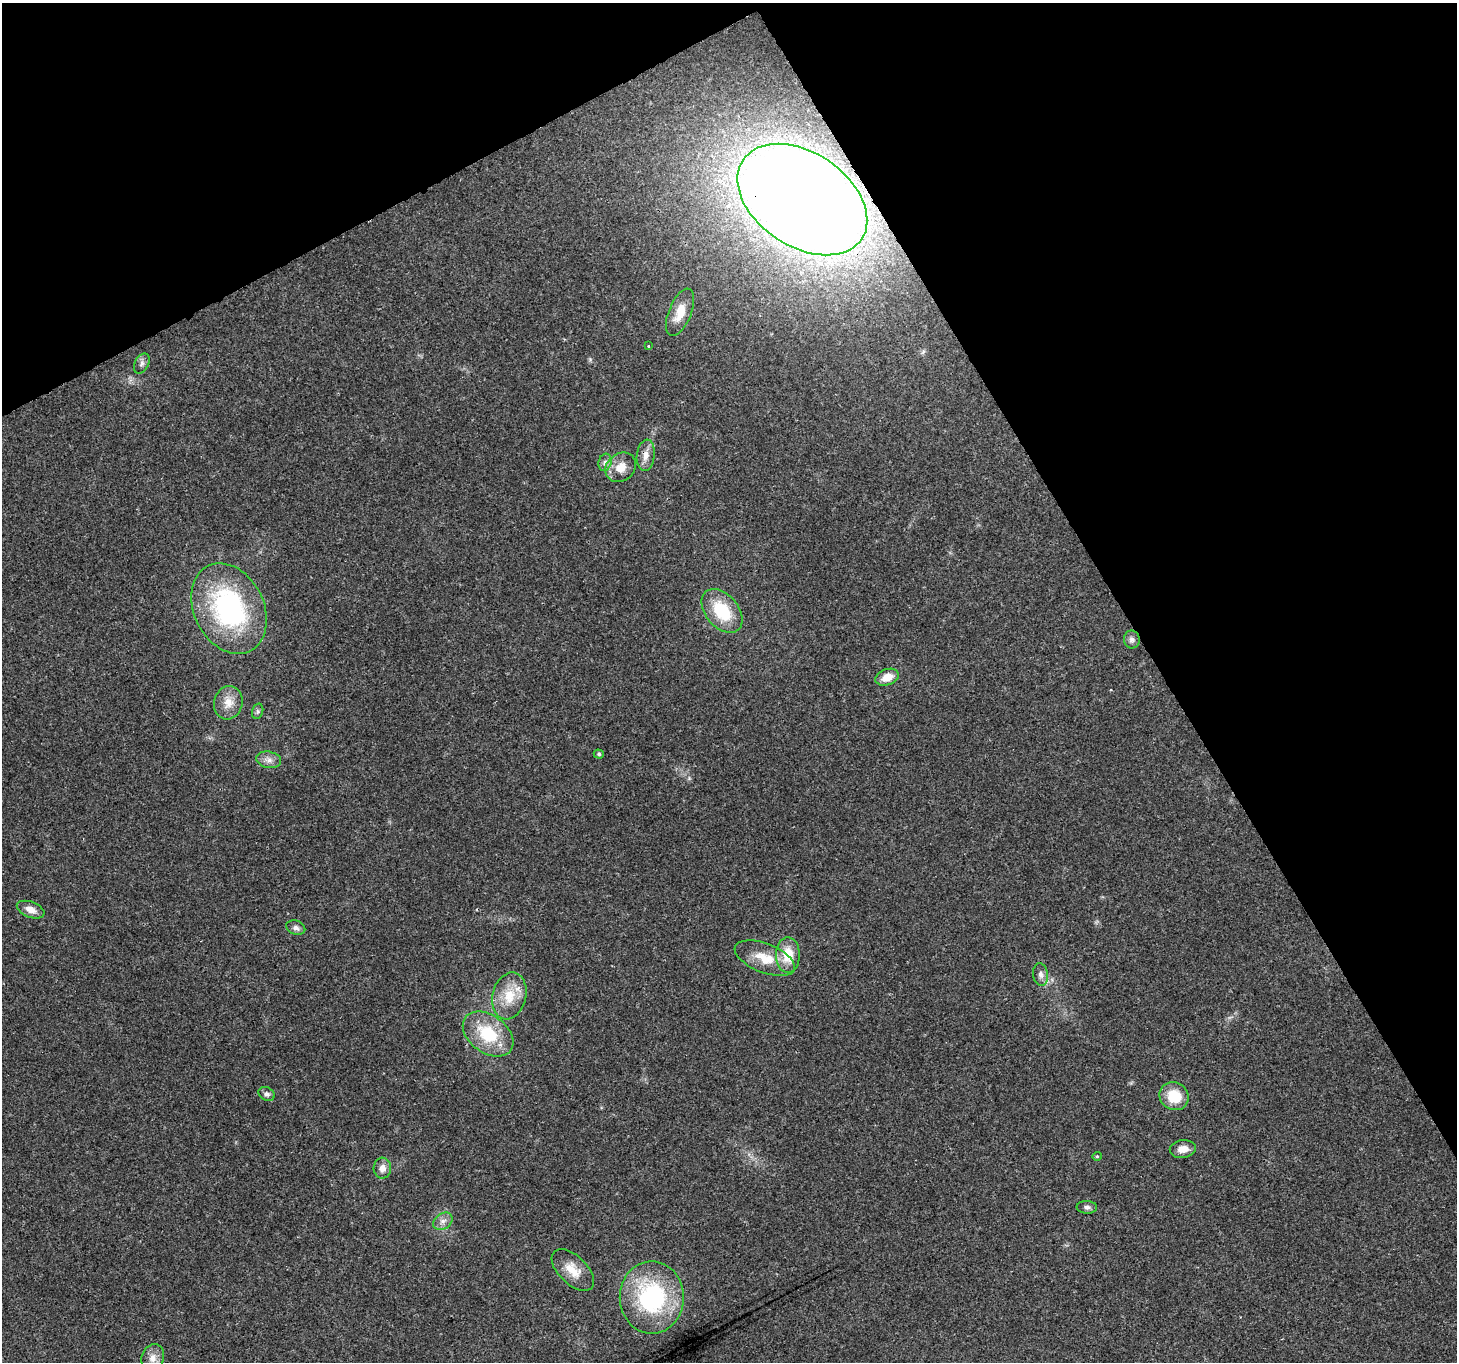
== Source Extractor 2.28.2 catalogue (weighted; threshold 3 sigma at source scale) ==
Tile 3 of 4 x 4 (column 3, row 1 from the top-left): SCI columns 2913-4367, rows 4249-5608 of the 5821 x 5717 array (HDU 1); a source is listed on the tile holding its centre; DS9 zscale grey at full resolution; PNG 1459 x 1364 px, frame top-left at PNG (2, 3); each listed source drawn as its Kron ellipse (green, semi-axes under 4 px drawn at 4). Shown black and unused: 29% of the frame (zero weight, under 3 of 4 exposures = <1% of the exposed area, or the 3 px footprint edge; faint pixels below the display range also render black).
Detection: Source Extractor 2.28.2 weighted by HDU 2 'WHT'; one run over the whole footprint, this tile lists its part. Background 0.0567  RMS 0.0027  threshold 0.012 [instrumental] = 3 sigma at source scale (4.5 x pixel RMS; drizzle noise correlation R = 1.50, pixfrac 1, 0.0396/0.0396 arcsec/px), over >= 5 px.
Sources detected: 32; all 32 listed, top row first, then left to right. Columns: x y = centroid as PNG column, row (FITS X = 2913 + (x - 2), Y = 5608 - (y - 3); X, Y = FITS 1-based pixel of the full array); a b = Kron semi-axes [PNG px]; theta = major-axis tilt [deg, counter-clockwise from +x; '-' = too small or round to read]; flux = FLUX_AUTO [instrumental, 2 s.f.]
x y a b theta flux
802 199 71 47 -34 630
680 312 25 11 67 5.2
648 345 3 3 - 0.45
142 363 11 7 62 1
646 455 16 9 83 2.2
605 462 9 6 73 1.1
621 467 16 13 40 4
229 609 47 35 -64 44
722 611 25 16 -50 12
1132 639 9 8 - 1.1
887 677 12 8 19 3.7
228 703 17 14 75 3.5
258 711 8 5 74 0.6
599 754 5 4 - 0.44
269 760 12 8 -10 1.6
31 910 14 7 -21 2.3
296 928 10 7 -18 1.1
788 955 18 12 -90 6.3
765 958 32 14 -21 6.9
1041 974 11 7 -82 1.3
509 996 24 16 76 7.1
488 1034 28 19 -36 13
266 1094 8 6 -29 0.91
1174 1096 15 13 -30 7.1
1183 1149 13 9 8 2.3
1097 1156 4 4 - 0.29
382 1168 10 8 87 2
1087 1207 10 6 -3 0.94
443 1221 10 7 35 1.5
573 1270 26 14 -44 5.1
652 1297 36 32 -90 33
153 1358 14 11 71 2.3
Overlapping masked pixels (flux is a lower limit): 1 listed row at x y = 802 199